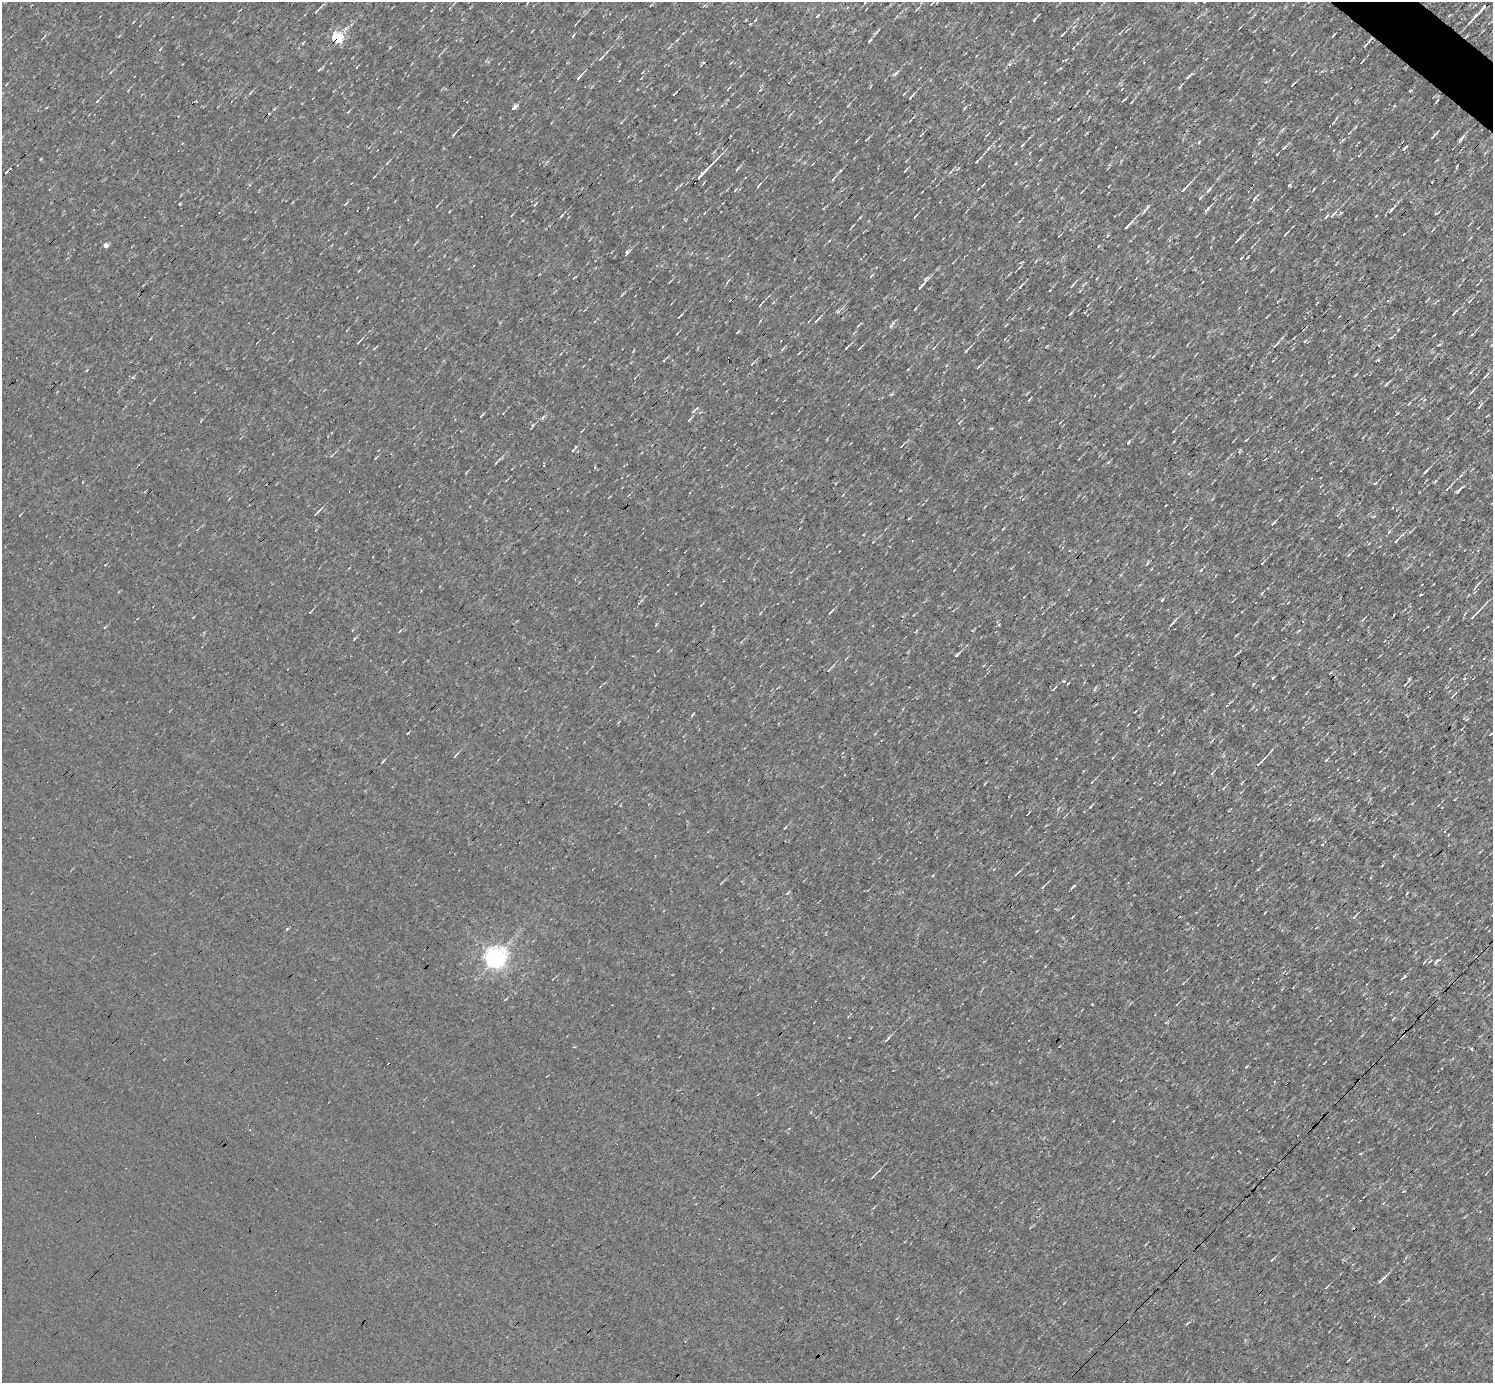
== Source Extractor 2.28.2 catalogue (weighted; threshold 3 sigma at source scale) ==
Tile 10 of 4 x 4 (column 2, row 3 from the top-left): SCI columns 1491-2981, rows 1675-3055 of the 5962 x 5967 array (HDU 1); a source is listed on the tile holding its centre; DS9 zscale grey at full resolution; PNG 1495 x 1385 px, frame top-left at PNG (2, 2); no overlay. Shown black and unused: <1% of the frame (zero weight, under 3 of 4 exposures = <1% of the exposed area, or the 3 px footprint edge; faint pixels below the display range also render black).
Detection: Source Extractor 2.28.2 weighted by HDU 2 'WHT'; one run over the whole footprint, this tile lists its part. Background 8.55e-04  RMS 0.047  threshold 0.212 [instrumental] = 3 sigma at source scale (4.5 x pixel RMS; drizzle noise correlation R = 1.50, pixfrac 1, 0.05/0.05 arcsec/px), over >= 5 px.
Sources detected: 152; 4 cosmic-ray / hot-pixel residue — not listed; the other 148 listed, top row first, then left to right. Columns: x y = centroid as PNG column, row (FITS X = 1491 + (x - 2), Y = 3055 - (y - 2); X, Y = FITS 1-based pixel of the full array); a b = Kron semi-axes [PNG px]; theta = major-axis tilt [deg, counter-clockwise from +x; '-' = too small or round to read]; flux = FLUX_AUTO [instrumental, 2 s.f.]
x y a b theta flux
865 2 5 3 - 5.1
932 3 8 2 41 5.3
917 9 6 2 45 4.6
316 11 6 3 51 6.8
1479 12 22 3 46 51
818 15 5 3 - 6.3
1034 20 5 3 - 4.7
1062 34 5 2 - 5.2
1466 36 5 3 - 4.8
337 38 6 5 - 370
677 40 7 2 45 4.7
869 41 7 3 45 6.8
303 43 4 3 - 3.9
1365 45 9 4 47 11
601 58 9 3 45 9.1
579 77 11 3 46 14
1188 77 9 4 42 11
728 88 7 2 49 4.7
250 93 6 3 45 4.8
911 96 10 3 49 7.9
1123 100 7 2 40 5.5
1131 102 4 2 - 4.3
848 105 4 3 - 3.8
514 107 6 4 46 20
820 122 7 2 45 4.3
1333 122 7 3 45 6.4
453 135 6 2 49 6.6
1434 135 15 3 46 11
1461 139 10 4 48 14
1198 143 5 2 - 4.7
1022 145 7 3 41 6.4
1405 148 7 2 45 5.4
988 149 8 2 50 7.3
1030 153 4 2 - 3.4
1277 154 3 2 - 4.5
1359 155 4 2 - 4
977 161 4 2 - 4.9
950 172 6 3 45 5.5
703 173 26 3 47 46
833 178 8 4 51 7.3
1289 185 5 3 - 5.5
758 186 7 2 51 6.9
978 189 4 2 - 3.1
1184 189 11 3 45 16
735 190 4 3 - 4
1208 190 10 4 49 9.8
1200 198 6 3 53 6.1
1254 199 7 3 55 7.4
437 206 4 2 - 3.7
1207 209 12 3 47 14
1391 210 8 4 50 13
1144 211 7 3 71 7.9
1333 215 13 4 46 17
915 216 5 2 - 4.9
1127 226 10 3 45 11
851 227 7 2 51 5
1433 230 6 2 50 5
1285 234 7 2 51 6.4
1238 240 13 3 47 12
106 245 4 4 - 24
627 253 9 4 53 11
1241 258 4 3 - 3.8
871 276 6 2 45 4
922 285 19 3 53 24
1072 285 12 3 50 8.9
1020 286 9 3 48 9.3
622 295 8 2 50 5.8
1470 301 6 3 43 5.4
760 304 8 2 48 6.3
838 311 7 4 -18 7.1
1455 312 13 3 49 8.8
1070 313 5 3 - 5.2
679 316 8 2 46 5.2
817 320 9 3 43 9.8
891 326 8 4 56 9.5
1472 334 5 3 - 4.3
1305 341 5 3 - 4.1
358 342 4 2 - 4.1
1275 345 11 3 45 10
847 347 8 2 47 6.6
933 348 4 3 - 3.6
782 349 8 3 41 7
859 349 6 2 45 3.5
966 351 9 3 47 7.2
799 353 4 2 - 4.6
1153 356 5 3 - 4.2
752 363 6 2 44 4.8
1356 374 5 3 - 3.9
1485 376 10 3 43 8.8
1386 384 5 4 - 6
1471 392 8 3 35 7.2
1029 400 6 3 58 4.6
1409 403 6 2 44 5
1479 407 10 3 52 8.2
503 413 3 3 - 3.1
543 417 7 3 60 6.7
689 419 6 3 50 5.7
959 422 6 2 41 4.4
1173 431 3 2 - 3.3
1129 442 4 2 - 4.4
901 446 5 2 - 4.1
573 450 8 2 48 6.9
496 462 11 3 46 8.1
1108 462 5 4 - 5
1426 471 7 2 46 11
1435 481 5 3 - 4.3
1375 483 5 3 - 4.2
1447 489 10 3 43 9.8
1458 491 9 3 49 12
316 513 9 3 44 10
1273 523 6 2 45 7
1389 531 5 3 - 4.5
1396 541 6 3 48 7.4
1262 563 7 2 46 4.9
1201 570 5 3 - 5.6
1475 588 8 4 60 9.8
1162 600 5 3 - 4.7
639 603 11 3 45 8.5
310 612 4 2 - 4.7
830 612 8 3 49 6.1
1475 614 18 2 47 26
1363 619 5 3 - 4.7
1171 624 10 3 45 12
957 655 7 3 44 9.9
828 670 8 3 41 6.6
1067 684 3 2 - 3.6
1253 684 4 3 - 3.9
1054 689 9 3 43 6.6
1135 712 3 2 - 3.4
692 714 4 2 - 15
1211 741 7 2 45 4.4
1260 763 13 3 45 21
1212 773 8 3 49 7.9
1092 782 7 2 45 5.7
785 828 5 2 - 3.9
1043 887 6 3 52 5.6
1072 888 6 2 50 9.2
1354 917 7 3 45 6.4
495 958 7 7 - 3200
1424 962 5 2 - 3.5
1436 962 11 3 54 7.8
1403 978 11 2 41 6.9
505 999 5 3 - 4
887 1039 9 3 46 9.1
874 1175 11 2 46 6.4
1272 1260 5 3 - 4.6
1381 1280 16 3 47 14
1327 1287 6 2 45 4
Overlapping masked pixels (flux is a lower limit): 2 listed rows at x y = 1466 36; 337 38
Isophote crosses this tile's border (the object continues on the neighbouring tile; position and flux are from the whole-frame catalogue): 2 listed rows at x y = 865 2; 932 3
Unlisted compact peaks at least as high as the median listed source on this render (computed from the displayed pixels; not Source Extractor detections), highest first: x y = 894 74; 1273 678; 1090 807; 1058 119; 97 101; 180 204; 1326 760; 1472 1049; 533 425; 787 893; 1246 440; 383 761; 354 639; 1464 678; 562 215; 909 518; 1246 1067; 1050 290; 908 369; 1410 91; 1376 216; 1421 595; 694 411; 1284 148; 1409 679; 933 875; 1293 84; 905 171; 375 458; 737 169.